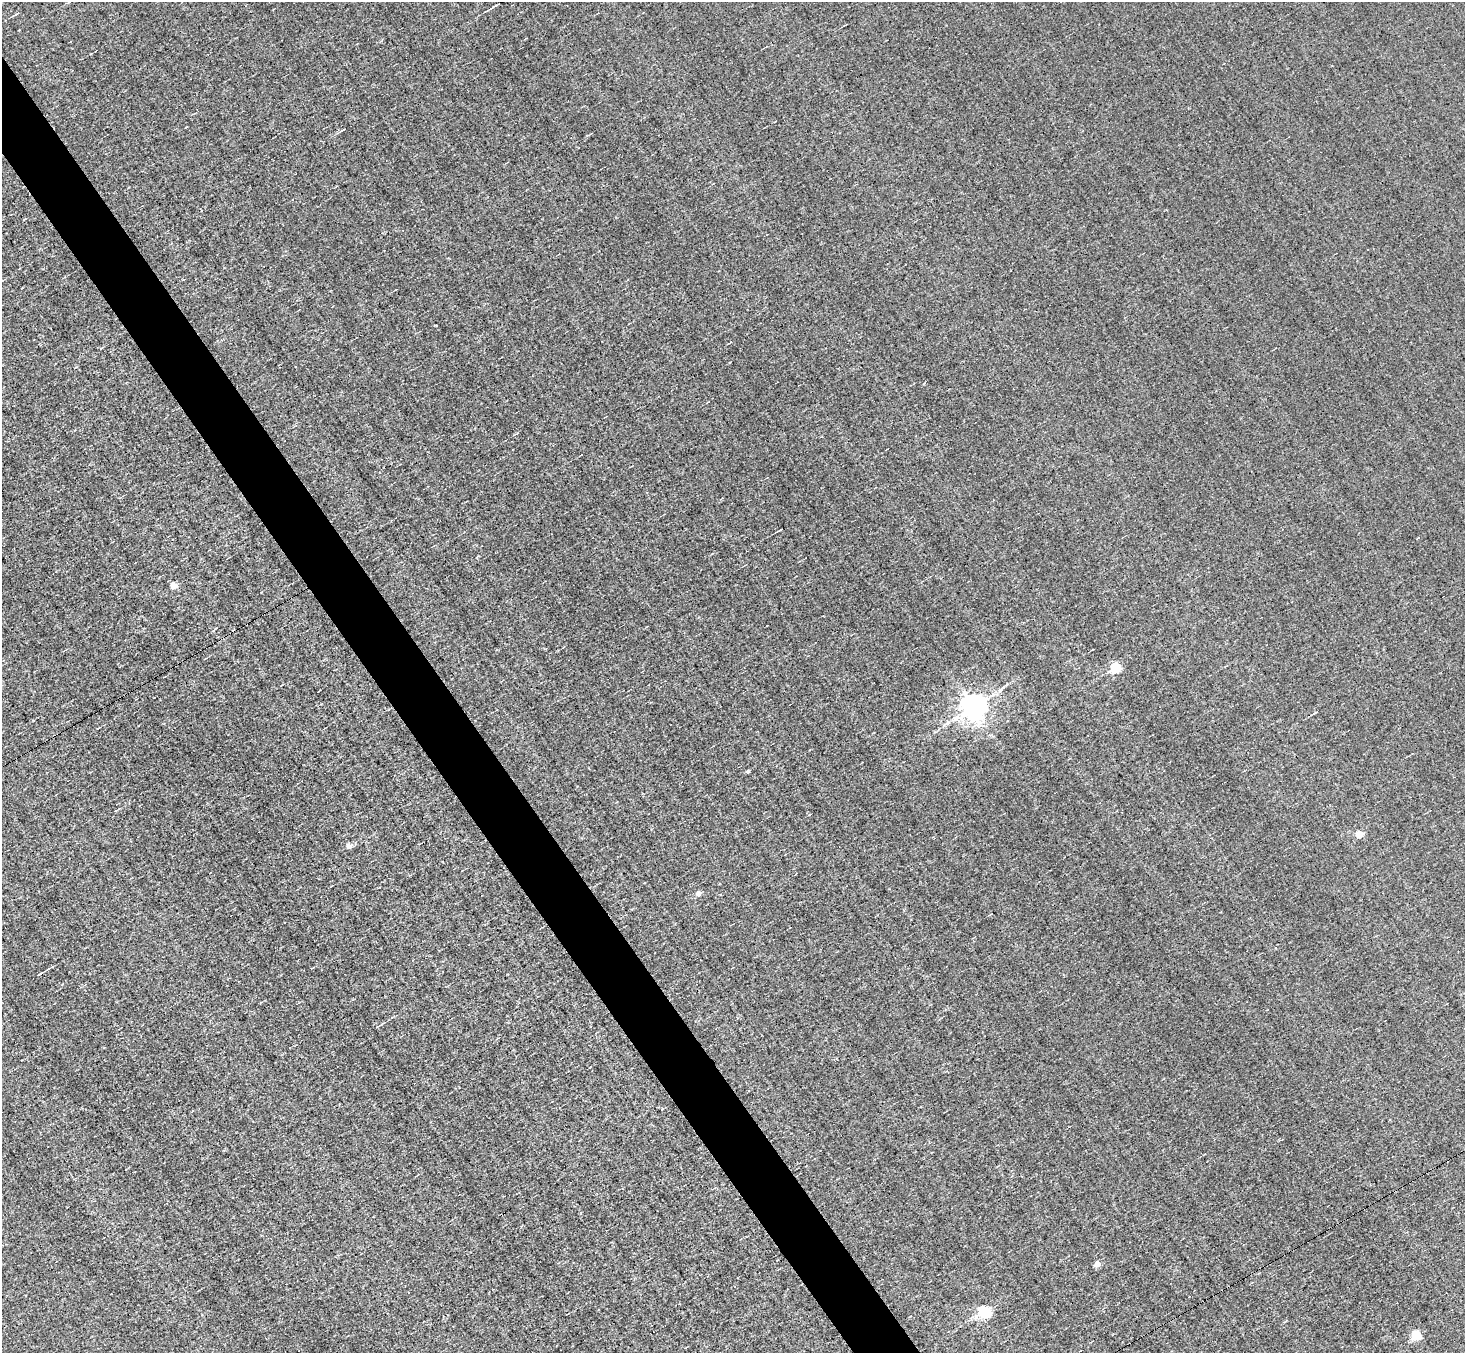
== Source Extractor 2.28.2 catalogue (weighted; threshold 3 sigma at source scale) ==
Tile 11 of 4 x 4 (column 3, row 3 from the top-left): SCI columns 2926-4388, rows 1637-2987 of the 5850 x 5835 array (HDU 1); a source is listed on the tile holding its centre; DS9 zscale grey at full resolution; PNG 1467 x 1355 px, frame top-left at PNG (2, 2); no overlay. Shown black and unused: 4% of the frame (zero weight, under 3 of 5 exposures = <1% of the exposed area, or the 3 px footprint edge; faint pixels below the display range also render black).
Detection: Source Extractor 2.28.2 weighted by HDU 2 'WHT'; one run over the whole footprint, this tile lists its part. Background 0.00504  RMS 0.044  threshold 0.198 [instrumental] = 3 sigma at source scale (4.5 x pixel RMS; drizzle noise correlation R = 1.50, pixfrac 1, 0.05/0.05 arcsec/px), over >= 5 px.
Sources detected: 25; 6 cosmic-ray / hot-pixel residue — not listed; the other 19 listed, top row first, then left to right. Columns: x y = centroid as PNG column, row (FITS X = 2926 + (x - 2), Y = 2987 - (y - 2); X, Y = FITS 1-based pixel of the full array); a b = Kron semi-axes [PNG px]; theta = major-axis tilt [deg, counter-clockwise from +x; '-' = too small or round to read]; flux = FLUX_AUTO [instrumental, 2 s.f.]
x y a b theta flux
494 7 17 2 31 11
17 14 7 3 23 5.9
342 130 11 3 30 7.9
100 348 3 3 - 24
517 433 6 3 30 5.1
780 530 4 2 - 3.9
173 586 5 4 - 69
1116 668 5 5 - 480
974 707 8 7 - 5500
748 771 3 3 - 6.8
116 810 5 3 - 4.1
1360 835 5 4 - 110
348 846 4 4 - 43
699 893 4 4 - 39
40 974 9 3 32 8.4
379 1026 11 2 29 6.4
1098 1264 4 4 - 49
985 1312 6 5 - 750
1417 1336 5 5 - 300
Unlisted compact peaks at least as high as the median listed source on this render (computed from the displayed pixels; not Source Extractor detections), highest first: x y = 435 325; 91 54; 1315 712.